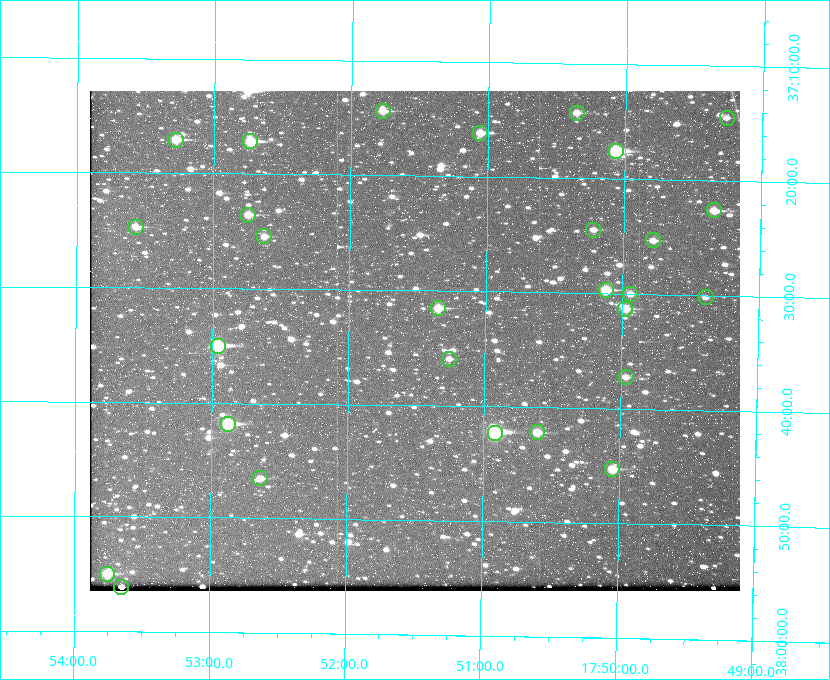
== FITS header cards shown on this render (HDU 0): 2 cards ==
NAXIS1  =                  650 / Width of table row in bytes
NAXIS2  =                  500 / Number of rows in table

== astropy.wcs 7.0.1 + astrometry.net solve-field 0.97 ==
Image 650 x 500 px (HDU 0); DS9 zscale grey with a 90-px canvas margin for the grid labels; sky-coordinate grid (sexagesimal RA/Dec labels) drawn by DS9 from the SOLVED WCS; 28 Tycho-2 reference stars matched to detected sources circled (green)
Header WCS: none
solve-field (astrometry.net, Tycho-2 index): SOLVED blind (the file carries no WCS)
Solved WCS: RA---TAN-SIP/DEC--TAN-SIP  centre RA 17:51:31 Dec +37:34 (267.88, +37.57 deg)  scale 5.23 arcsec/px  FOV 56.6' x 43.6'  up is +179 deg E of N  parity flipped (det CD > 0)
(file carries no celestial WCS; the grid is the blind solution)
Tycho-2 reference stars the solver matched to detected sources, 28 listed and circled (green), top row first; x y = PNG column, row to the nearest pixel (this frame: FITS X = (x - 90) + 1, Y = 500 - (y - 91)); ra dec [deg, ICRS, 3 dp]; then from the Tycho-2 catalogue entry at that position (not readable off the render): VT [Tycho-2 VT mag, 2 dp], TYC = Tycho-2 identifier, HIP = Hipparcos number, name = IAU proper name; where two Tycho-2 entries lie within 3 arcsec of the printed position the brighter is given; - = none
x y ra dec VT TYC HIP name
383 111 267.943 +37.240 10.39 2620-505-1 - -
577 113 267.589 +37.238 11.09 2619-212-1 - -
727 118 267.316 +37.242 12.03 2619-611-1 - -
480 133 267.764 +37.270 10.17 2620-784-1 - -
176 140 268.319 +37.285 9.88 2620-536-1 - -
250 141 268.183 +37.286 8.98 2620-786-1 87506 -
616 151 267.517 +37.293 8.96 2619-379-1 - -
714 210 267.335 +37.377 10.60 2619-634-1 - -
248 215 268.186 +37.393 10.44 2620-175-1 - -
136 227 268.392 +37.412 10.60 2620-800-1 - -
593 230 267.555 +37.408 11.50 2619-358-1 - -
264 236 268.156 +37.424 11.25 2620-712-1 - -
653 240 267.445 +37.422 11.17 2619-451-1 - -
606 290 267.531 +37.495 10.07 2619-274-1 - -
630 294 267.485 +37.500 11.33 2619-40-1 - -
706 297 267.347 +37.503 12.15 3088-638-1 - -
438 308 267.836 +37.525 9.96 3089-889-1 - -
625 309 267.494 +37.522 10.35 3088-270-1 - -
218 346 268.239 +37.584 8.64 3089-755-1 - -
449 359 267.815 +37.598 11.54 3089-1081-1 - -
626 377 267.491 +37.621 11.40 3088-1284-1 - -
228 424 268.219 +37.697 8.93 3089-671-1 - -
537 432 267.652 +37.703 11.04 3089-693-1 - -
495 433 267.730 +37.705 8.13 3089-1203-1 87349 -
612 469 267.512 +37.755 10.10 3089-2332-1 - -
260 478 268.159 +37.775 11.22 3089-2245-1 - -
107 574 268.439 +37.916 9.61 3089-2268-1 - -
121 587 268.412 +37.936 10.36 3089-2031-1 - -